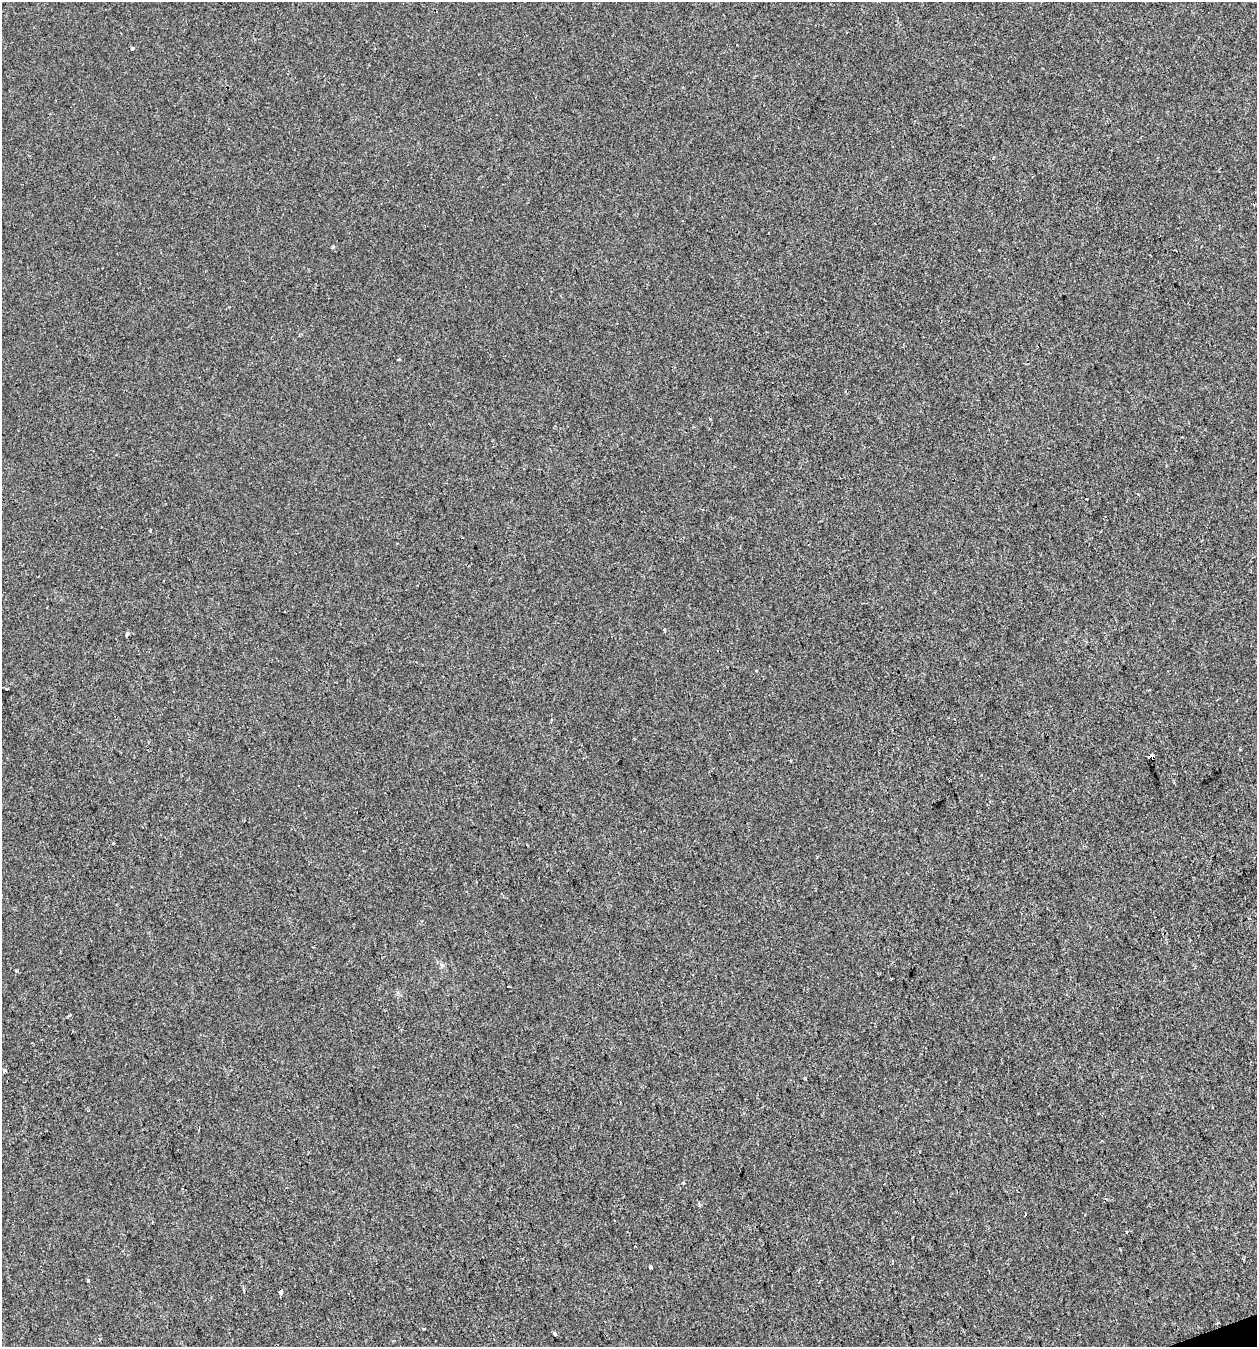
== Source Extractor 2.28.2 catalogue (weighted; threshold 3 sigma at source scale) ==
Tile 6 of 4 x 4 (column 2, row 2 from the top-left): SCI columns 1373-2627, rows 2689-4033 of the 5201 x 5378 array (HDU 1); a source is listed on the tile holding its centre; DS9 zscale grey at full resolution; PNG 1259 x 1349 px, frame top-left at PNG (2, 2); no overlay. Shown black and unused: <1% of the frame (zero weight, under 2 of 3 exposures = <1% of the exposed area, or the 3 px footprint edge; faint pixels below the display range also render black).
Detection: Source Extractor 2.28.2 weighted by HDU 2 'WHT'; one run over the whole footprint, this tile lists its part. Background -8.94e-04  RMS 0.0042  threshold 0.0189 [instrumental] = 3 sigma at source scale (4.5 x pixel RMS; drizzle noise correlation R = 1.50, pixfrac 1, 0.0396/0.0396 arcsec/px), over >= 5 px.
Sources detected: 24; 3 cosmic-ray / hot-pixel residue — not listed; the other 21 listed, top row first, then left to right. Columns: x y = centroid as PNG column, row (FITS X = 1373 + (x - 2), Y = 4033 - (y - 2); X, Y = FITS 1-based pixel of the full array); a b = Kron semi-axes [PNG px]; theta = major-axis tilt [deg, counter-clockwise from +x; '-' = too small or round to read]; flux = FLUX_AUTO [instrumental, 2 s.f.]
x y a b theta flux
132 48 4 3 - 0.8
333 247 5 3 - 0.48
979 250 3 3 - 0.44
399 359 4 3 - 0.4
150 531 4 2 - 0.38
127 634 4 3 - 1.3
756 670 3 3 - 1.2
6 689 3 2 - 0.56
1240 750 3 2 - 0.5
1151 756 5 4 - 19
298 786 3 2 - 0.52
113 843 3 2 - 0.36
508 987 3 2 - 0.42
4 1070 4 3 - 0.68
1102 1140 2 2 - 0.35
683 1183 4 3 - 0.83
651 1267 3 3 - 3.9
88 1280 3 3 - 0.62
281 1292 4 3 - 1.8
425 1328 3 3 - 0.65
555 1334 4 3 - 0.76
Overlapping masked pixels (flux is a lower limit): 1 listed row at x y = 1151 756